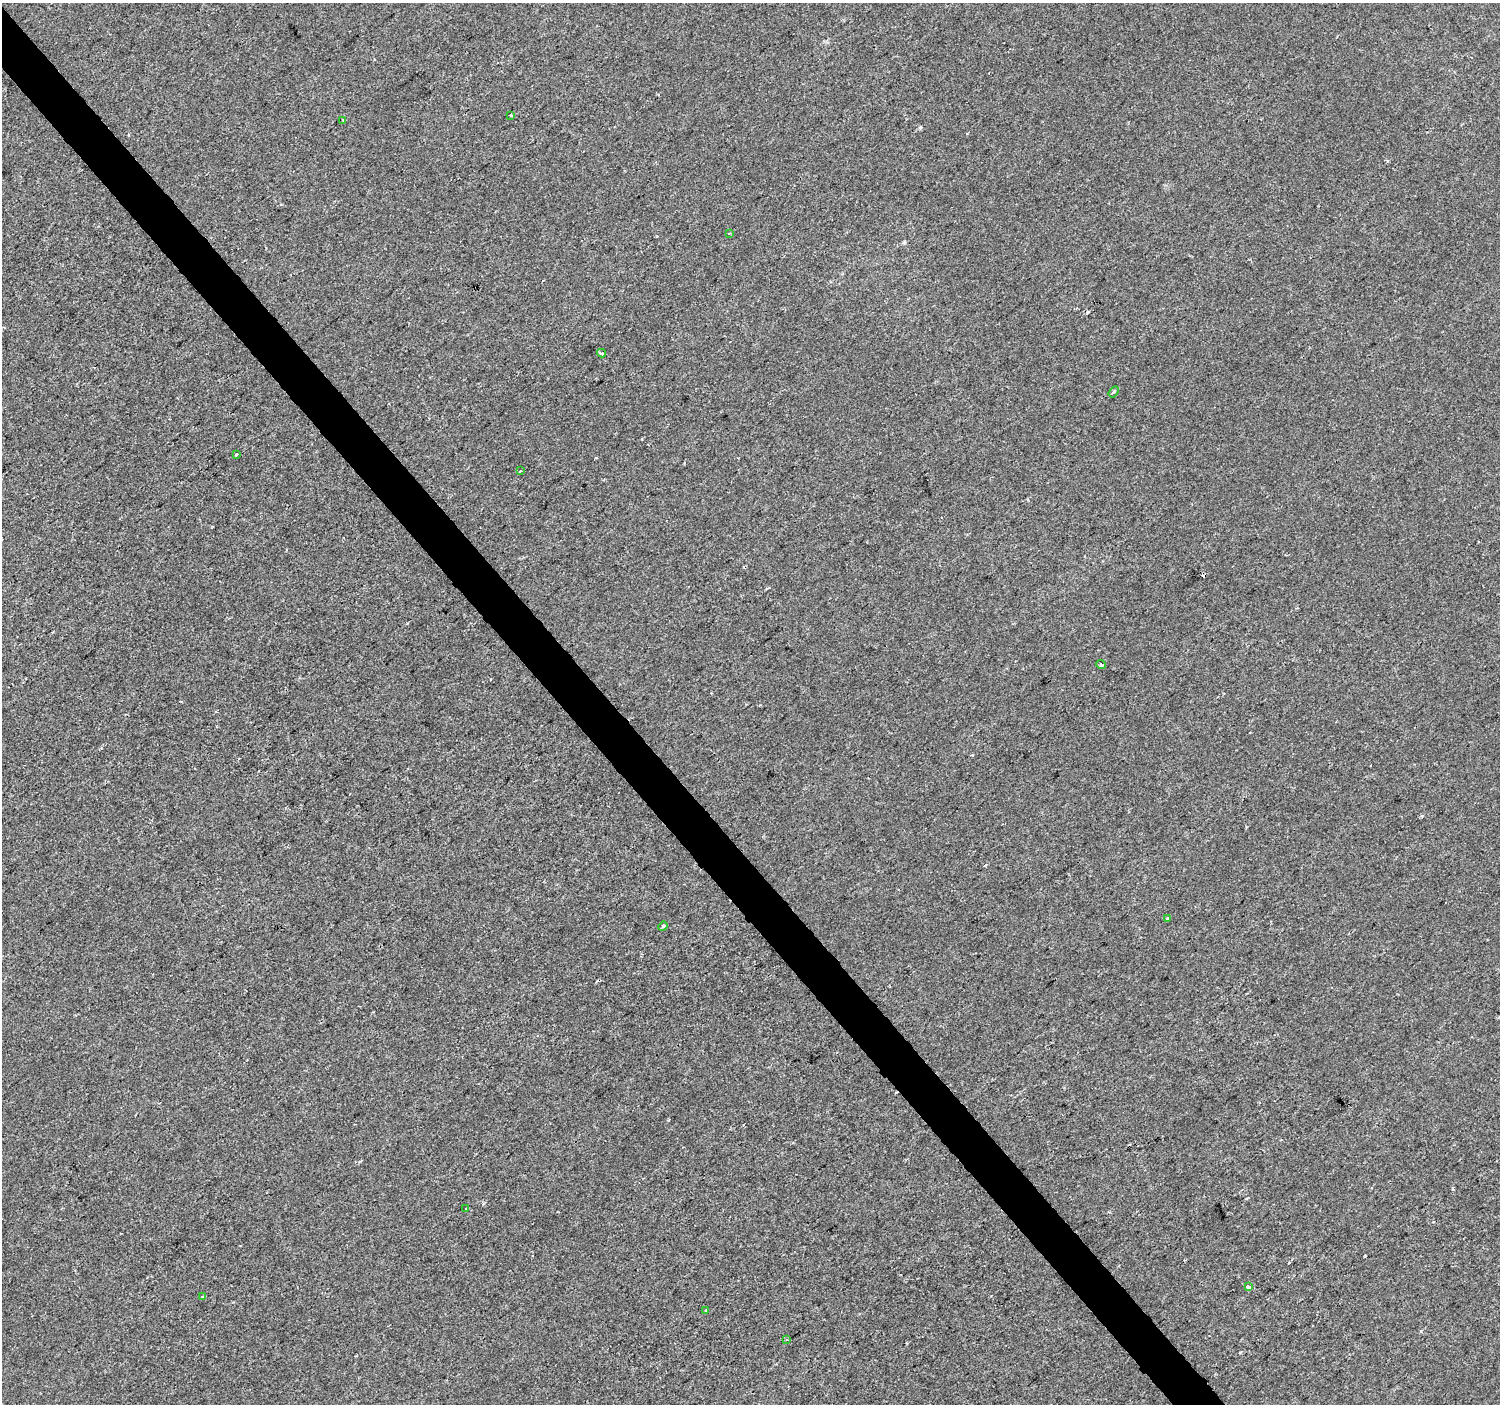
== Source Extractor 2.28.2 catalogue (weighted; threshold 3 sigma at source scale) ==
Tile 11 of 4 x 4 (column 3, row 3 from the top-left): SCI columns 3003-4500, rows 1607-3008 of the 6000 x 5953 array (HDU 1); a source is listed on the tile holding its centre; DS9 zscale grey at full resolution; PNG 1502 x 1406 px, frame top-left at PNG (2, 3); each listed source drawn as its Kron ellipse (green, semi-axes under 4 px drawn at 4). Shown black and unused: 3% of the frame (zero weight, under 2 of 3 exposures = <1% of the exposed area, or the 3 px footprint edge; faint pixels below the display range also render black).
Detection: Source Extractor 2.28.2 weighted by HDU 2 'WHT'; one run over the whole footprint, this tile lists its part. Background -4.67e-05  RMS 0.0042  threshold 0.0187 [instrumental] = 3 sigma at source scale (4.5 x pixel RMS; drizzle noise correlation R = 1.50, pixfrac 1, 0.0396/0.0396 arcsec/px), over >= 5 px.
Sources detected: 20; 5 cosmic-ray / hot-pixel residue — neither listed nor drawn; the other 15 listed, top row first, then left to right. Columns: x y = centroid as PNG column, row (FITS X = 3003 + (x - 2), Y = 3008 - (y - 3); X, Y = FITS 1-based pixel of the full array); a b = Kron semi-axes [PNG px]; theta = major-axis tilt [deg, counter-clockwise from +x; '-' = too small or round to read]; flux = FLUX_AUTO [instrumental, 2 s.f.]
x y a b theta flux
511 115 3 3 - 0.89
342 120 4 2 - 0.36
729 233 2 2 - 0.31
601 353 4 3 - 0.69
1113 392 6 3 57 0.57
236 455 3 3 - 4.4
520 471 3 3 - 0.62
1101 664 5 3 - 0.75
1168 919 4 3 - 0.91
663 926 5 4 - 0.66
466 1209 2 2 - 0.41
1248 1287 4 3 - 3.4
203 1297 3 2 - 0.55
706 1310 3 3 - 0.42
787 1340 4 2 - 0.35